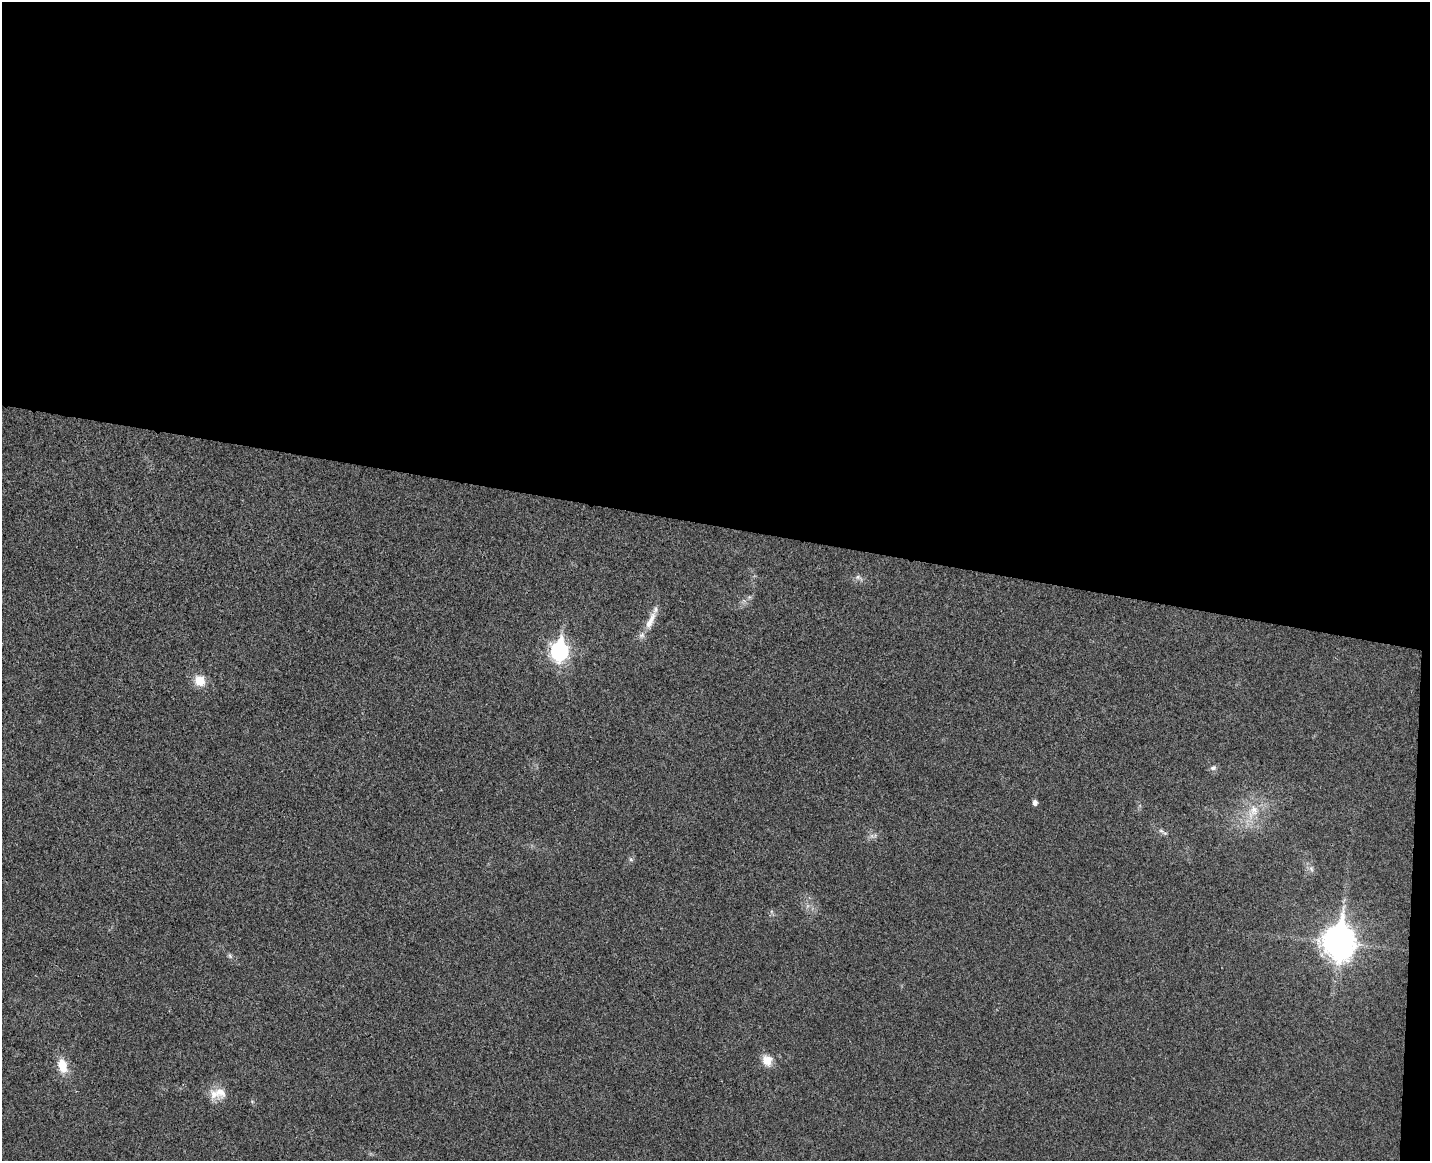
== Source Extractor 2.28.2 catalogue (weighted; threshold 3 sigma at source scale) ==
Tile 3 of 3 x 4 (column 3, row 1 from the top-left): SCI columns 3024-4451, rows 3491-4649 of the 4732 x 4672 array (HDU 1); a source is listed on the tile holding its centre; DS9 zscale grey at full resolution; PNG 1432 x 1163 px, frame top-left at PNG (2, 2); no overlay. Shown black and unused: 46% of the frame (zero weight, under 3 of 4 exposures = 6% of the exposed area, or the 3 px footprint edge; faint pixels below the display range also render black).
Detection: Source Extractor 2.28.2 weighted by HDU 2 'WHT'; one run over the whole footprint, this tile lists its part. Background 0.0215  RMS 0.0063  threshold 0.0286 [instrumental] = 3 sigma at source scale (4.5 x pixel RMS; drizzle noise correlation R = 1.50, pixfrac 1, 0.05/0.05 arcsec/px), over >= 5 px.
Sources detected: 21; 1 too faint to see at this stretch — not listed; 2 inside a brighter listed object's ellipse — not listed separately; the other 18 listed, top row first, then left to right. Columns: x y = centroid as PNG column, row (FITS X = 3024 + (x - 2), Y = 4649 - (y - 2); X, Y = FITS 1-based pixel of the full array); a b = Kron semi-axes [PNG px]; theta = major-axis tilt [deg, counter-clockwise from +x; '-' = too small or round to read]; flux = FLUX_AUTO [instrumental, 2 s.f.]
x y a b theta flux
859 578 14 7 -26 2.9
749 597 6 6 - 1.4
650 621 30 9 66 10
559 651 9 8 - 250
200 681 14 13 - 10
1213 768 9 7 15 2.4
1035 802 5 5 - 2.9
1253 812 27 16 61 20
1161 831 10 6 -29 2.1
872 836 9 6 -47 2.4
631 859 7 5 -45 1.4
1311 869 10 6 -73 2.5
1339 942 13 10 86 1200
230 956 8 6 -59 1.5
767 1060 15 13 -63 8.5
62 1066 16 10 -73 13
221 1092 20 16 -51 9.7
252 1101 6 4 -20 0.85